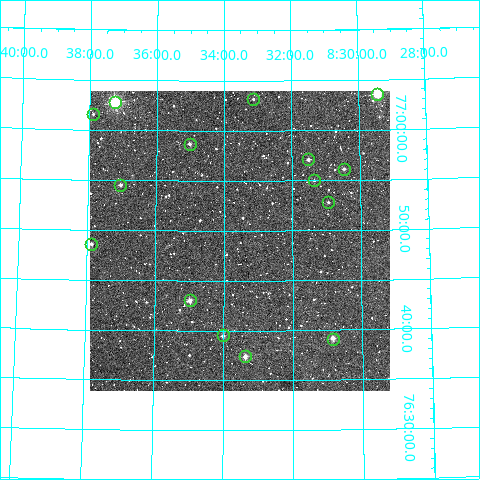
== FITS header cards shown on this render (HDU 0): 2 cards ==
NAXIS1  =                  300
NAXIS2  =                  300

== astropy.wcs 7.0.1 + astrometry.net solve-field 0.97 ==
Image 300 x 300 px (HDU 0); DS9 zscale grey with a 90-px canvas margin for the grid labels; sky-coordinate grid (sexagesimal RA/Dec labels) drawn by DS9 from the SOLVED WCS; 15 Tycho-2 reference stars matched to detected sources circled (green)
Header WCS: RA---TAN/DEC--TAN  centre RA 08:33:32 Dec +76:49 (128.38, +76.82 deg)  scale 6 arcsec/px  FOV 30.0' x 30.0'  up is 0 deg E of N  parity normal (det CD < 0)
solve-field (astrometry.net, Tycho-2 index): VERIFIED the header's WCS against the Tycho-2 star catalogue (verified at 2 index scales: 10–15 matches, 0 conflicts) and refined it, rather than solving blind
Solved WCS: RA---TAN-SIP/DEC--TAN-SIP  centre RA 08:33:32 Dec +76:49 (128.39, +76.82 deg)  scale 5.99 arcsec/px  FOV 30.0' x 30.0'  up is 0 deg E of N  parity normal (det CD < 0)
The solver's refit moves the header's centre by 1.7 arcsec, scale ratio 0.9991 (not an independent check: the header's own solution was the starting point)
Tycho-2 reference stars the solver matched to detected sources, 15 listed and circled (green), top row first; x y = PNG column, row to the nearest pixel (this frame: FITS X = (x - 90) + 1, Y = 300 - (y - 91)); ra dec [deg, ICRS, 3 dp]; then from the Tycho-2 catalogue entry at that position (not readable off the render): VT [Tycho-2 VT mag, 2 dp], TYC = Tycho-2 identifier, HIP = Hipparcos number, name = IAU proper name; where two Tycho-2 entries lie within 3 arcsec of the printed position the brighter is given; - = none
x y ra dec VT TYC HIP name
377 94 127.357 +77.059 7.96 4540-2932-1 41636 -
253 99 128.282 +77.052 12.18 4540-492-1 - -
115 102 129.310 +77.047 7.35 4540-536-1 42279 -
93 114 129.471 +77.026 12.02 4540-588-1 - -
190 144 128.753 +76.978 11.33 4540-597-1 - -
308 159 127.880 +76.952 10.90 4540-1024-1 - -
344 169 127.615 +76.936 11.50 4540-2466-1 - -
314 180 127.836 +76.917 12.27 4540-2372-1 - -
120 185 129.262 +76.909 11.21 4540-676-1 - -
328 202 127.735 +76.880 12.11 4540-2668-1 - -
91 244 129.467 +76.809 11.06 4540-423-1 - -
190 300 128.746 +76.717 9.90 4540-723-1 - -
223 335 128.506 +76.658 11.10 4540-800-1 - -
333 339 127.712 +76.652 10.32 4540-3040-1 - -
245 356 128.342 +76.624 10.01 4540-2828-1 - -